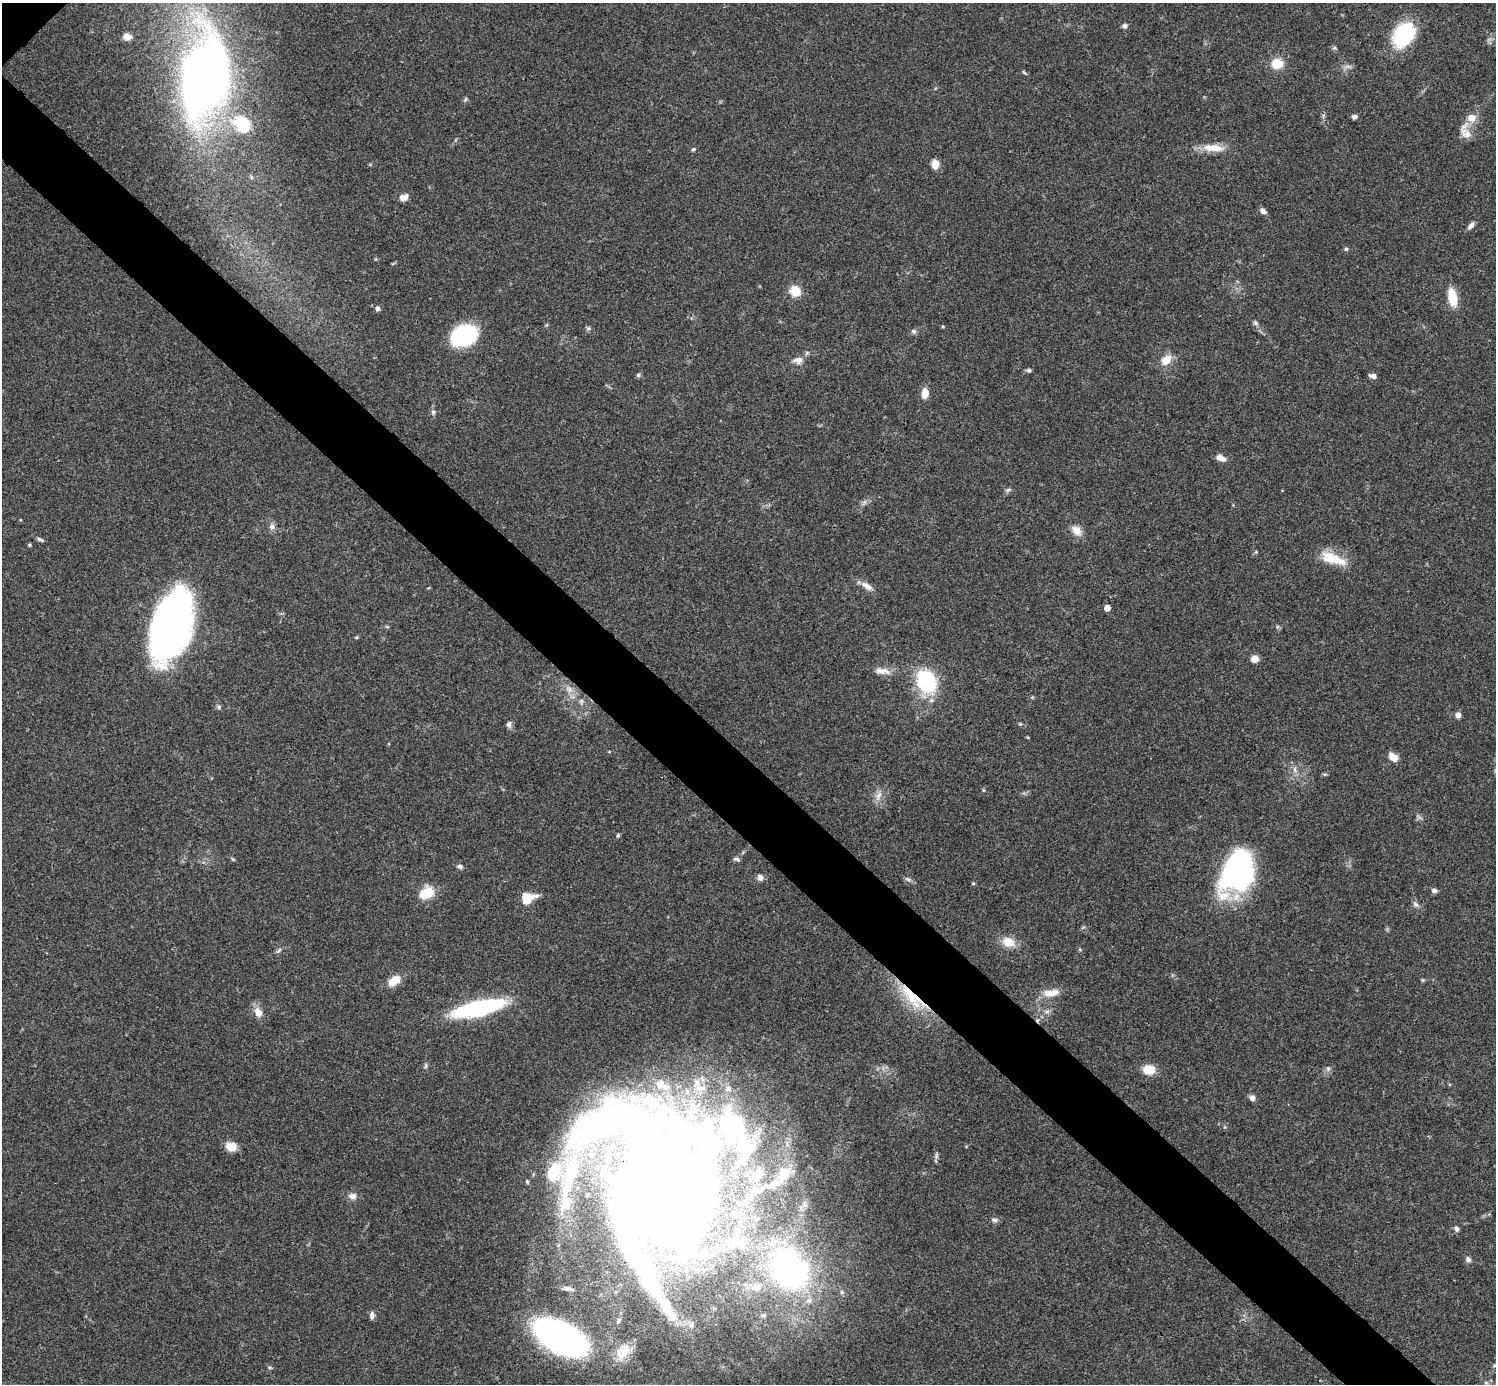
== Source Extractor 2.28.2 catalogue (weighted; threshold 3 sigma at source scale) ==
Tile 6 of 4 x 4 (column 2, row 2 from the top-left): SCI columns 1500-2993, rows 3062-4443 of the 5983 x 5983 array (HDU 1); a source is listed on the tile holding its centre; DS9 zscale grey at full resolution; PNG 1498 x 1386 px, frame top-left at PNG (2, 3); no overlay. Shown black and unused: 6% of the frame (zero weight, under 3 of 4 exposures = <1% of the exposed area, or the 3 px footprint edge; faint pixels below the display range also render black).
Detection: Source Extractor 2.28.2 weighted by HDU 2 'WHT'; one run over the whole footprint, this tile lists its part. Background 0.0564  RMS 0.0048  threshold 0.0218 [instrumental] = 3 sigma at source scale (4.5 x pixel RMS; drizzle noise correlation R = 1.50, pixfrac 1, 0.05/0.05 arcsec/px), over >= 5 px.
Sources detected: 117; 5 inside a brighter object's white glare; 2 cosmic-ray / hot-pixel residue — not listed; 8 inside a brighter listed object's ellipse — not listed separately; the other 102 listed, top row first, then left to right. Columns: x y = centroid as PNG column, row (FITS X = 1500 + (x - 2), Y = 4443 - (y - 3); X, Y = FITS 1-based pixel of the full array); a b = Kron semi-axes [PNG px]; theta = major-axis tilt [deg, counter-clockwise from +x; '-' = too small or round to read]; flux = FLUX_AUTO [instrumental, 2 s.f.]
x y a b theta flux
1124 26 6 6 - 1.4
1404 34 29 20 53 34
127 37 8 6 -9 3.2
1334 48 6 4 18 0.7
1277 64 10 9 - 11
1024 72 7 3 -52 0.61
206 77 94 52 85 330
465 99 7 3 71 0.69
1354 117 6 5 - 1.5
1471 118 13 12 - 5.2
1465 133 20 13 -63 5.5
1213 148 30 9 -4 8.2
693 149 5 5 - 0.75
935 164 10 8 -89 3.9
404 197 10 7 19 3.2
1263 211 9 6 -47 1.9
1471 226 9 5 48 2.2
1346 249 5 4 - 0.9
795 291 13 11 -45 7.4
1452 297 18 8 -78 12
378 308 6 6 - 1.1
1255 323 8 5 -43 1.1
942 326 5 3 - 0.45
588 328 7 4 1 0.88
914 331 6 6 - 1.2
464 335 22 16 18 56
798 360 14 9 5 3.4
1166 360 13 10 41 6.3
1029 370 5 5 - 1.2
638 375 6 5 - 0.86
1373 376 8 5 -15 2
925 393 12 8 85 4.8
433 412 7 5 87 1.1
1221 458 11 6 -24 3.3
1008 490 8 5 19 1.1
865 502 7 4 71 1
272 526 8 8 - 2
1077 530 14 10 -47 4.6
40 539 10 4 -26 1.1
29 545 5 4 - 0.59
1256 552 5 4 - 0.56
1334 559 30 14 -20 13
867 586 16 7 -33 3.8
1107 608 4 4 - 4.8
171 626 65 34 73 210
1255 659 7 6 - 4.6
882 671 23 8 -9 4.4
926 681 15 12 -62 59
1458 715 6 6 - 2.2
509 724 8 6 89 1.7
1020 724 6 3 17 0.54
1393 757 11 7 -42 4.4
1295 770 9 3 -46 1.2
1324 774 7 3 -1 0.61
878 796 15 6 64 3.1
618 835 5 4 - 0.62
737 859 9 5 -14 1.1
460 866 7 5 -6 1.4
1237 874 37 31 58 93
760 877 7 7 - 2.3
908 879 7 4 -19 1.1
973 883 5 4 - 0.54
1434 890 7 5 -15 1.5
426 893 15 10 28 13
527 898 16 11 19 8.2
1416 904 9 6 -43 1.5
1008 942 17 12 -22 6.8
278 951 10 4 45 1
1423 980 6 4 -71 0.54
394 981 16 10 38 6.6
1051 993 22 9 7 6.1
912 997 49 14 -44 22
478 1008 35 10 13 100
258 1012 14 10 -59 4.2
1047 1012 7 4 1 1.2
1328 1068 6 5 - 1.1
1149 1069 10 7 -4 13
660 1084 11 8 79 2.4
1252 1098 7 6 - 2
732 1125 38 27 -69 54
231 1147 9 8 - 8.1
936 1156 10 4 -86 1.1
570 1174 130 21 77 70
783 1174 22 14 69 8.8
759 1175 12 6 33 2.5
527 1181 5 4 - 0.56
661 1192 87 78 -64 830
352 1196 11 8 2 2.6
995 1220 8 5 -2 1.4
1456 1229 7 6 - 1.2
732 1244 29 16 48 18
1468 1260 8 7 - 1.5
789 1269 37 27 -59 160
756 1287 18 14 -14 8.6
568 1289 18 6 -11 2.8
372 1315 9 6 88 1.8
763 1315 8 6 2 1.4
691 1325 7 6 - 1.4
561 1338 39 20 -29 210
623 1351 28 16 57 11
1494 1366 5 4 - 0.54
270 1367 6 4 -29 0.66
Overlapping masked pixels (flux is a lower limit): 2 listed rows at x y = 912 997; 661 1192
Isophote crosses this tile's border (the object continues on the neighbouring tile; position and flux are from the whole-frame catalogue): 1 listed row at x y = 206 77